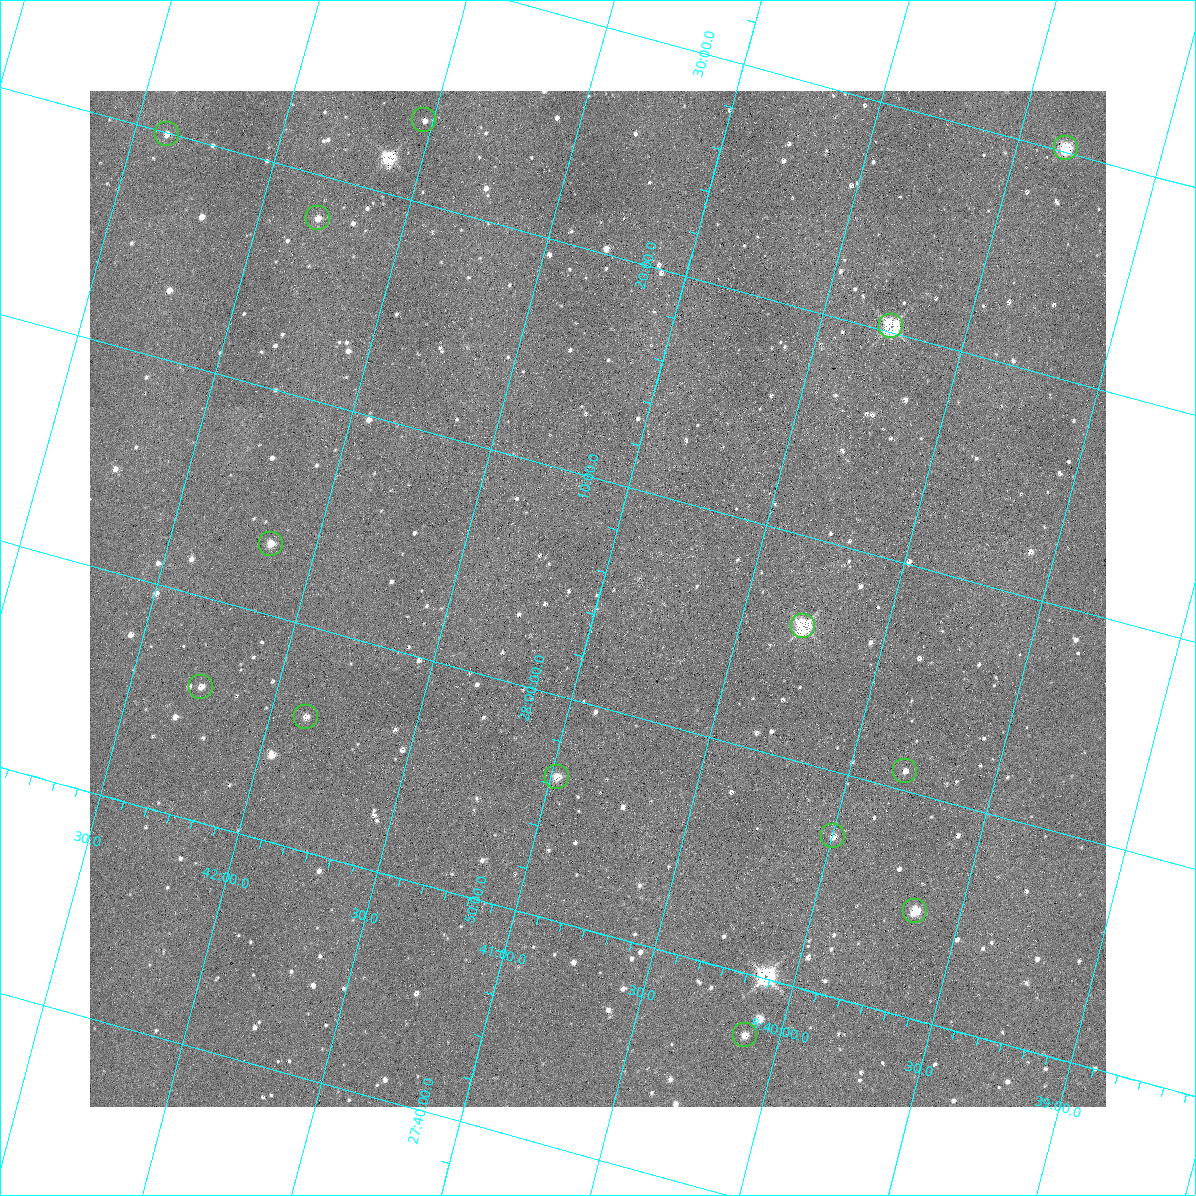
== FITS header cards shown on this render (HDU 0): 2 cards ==
NAXIS1  =                 1016 / length of data axis 1
NAXIS2  =                 1016 / length of data axis 2

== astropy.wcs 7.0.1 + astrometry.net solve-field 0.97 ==
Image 1016 x 1016 px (HDU 0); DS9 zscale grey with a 90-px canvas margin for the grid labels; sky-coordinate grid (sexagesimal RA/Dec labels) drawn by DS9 from the SOLVED WCS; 14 Tycho-2 reference stars matched to detected sources circled (green)
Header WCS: RA---SIN-SIP/DEC--SIN-SIP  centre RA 08:41:00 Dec +28:05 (130.25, +28.08 deg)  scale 2.78 x 2.74 arcsec/px (non-square pixels)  FOV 47.0' x 46.4'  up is +15 deg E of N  parity normal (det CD < 0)
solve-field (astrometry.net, Tycho-2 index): VERIFIED the header's WCS against the Tycho-2 star catalogue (verified at 3 index scales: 12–14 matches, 0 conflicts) and refined it, rather than solving blind
Solved WCS: RA---TAN-SIP/DEC--TAN-SIP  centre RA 08:41:00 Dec +28:05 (130.25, +28.08 deg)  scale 2.78 x 2.74 arcsec/px (non-square pixels)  FOV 47.0' x 46.4'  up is +15 deg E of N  parity normal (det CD < 0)
The solver's refit moves the header's centre by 0.15 arcsec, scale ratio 1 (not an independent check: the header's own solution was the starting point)
Tycho-2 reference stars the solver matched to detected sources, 14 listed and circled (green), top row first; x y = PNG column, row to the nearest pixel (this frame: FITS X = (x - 90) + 1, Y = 1016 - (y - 91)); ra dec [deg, ICRS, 3 dp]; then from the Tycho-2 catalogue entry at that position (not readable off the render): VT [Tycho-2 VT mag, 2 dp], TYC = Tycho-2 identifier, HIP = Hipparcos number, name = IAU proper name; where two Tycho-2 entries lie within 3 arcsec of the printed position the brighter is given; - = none
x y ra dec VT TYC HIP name
424 120 130.507 +28.395 11.77 1948-1164-1 - -
167 134 130.722 +28.332 11.98 1948-862-1 - -
1066 148 129.957 +28.503 8.80 1948-1229-1 - -
318 218 130.574 +28.302 12.81 1948-1179-1 - -
891 326 130.065 +28.338 9.96 1948-1202-1 - -
271 544 130.539 +28.053 11.45 1948-1633-1 - -
803 626 130.071 +28.100 9.57 1948-1319-1 - -
201 687 130.564 +27.933 11.58 1948-1744-1 42710 -
306 717 130.469 +27.933 11.83 1948-928-1 - -
905 771 129.952 +28.014 12.07 1948-1137-1 - -
557 777 130.245 +27.940 10.68 1948-968-1 - -
833 836 129.999 +27.952 11.86 1948-1111-1 - -
915 911 129.913 +27.914 11.05 1948-1462-1 - -
745 1035 130.029 +27.788 11.13 1948-1347-1 - -